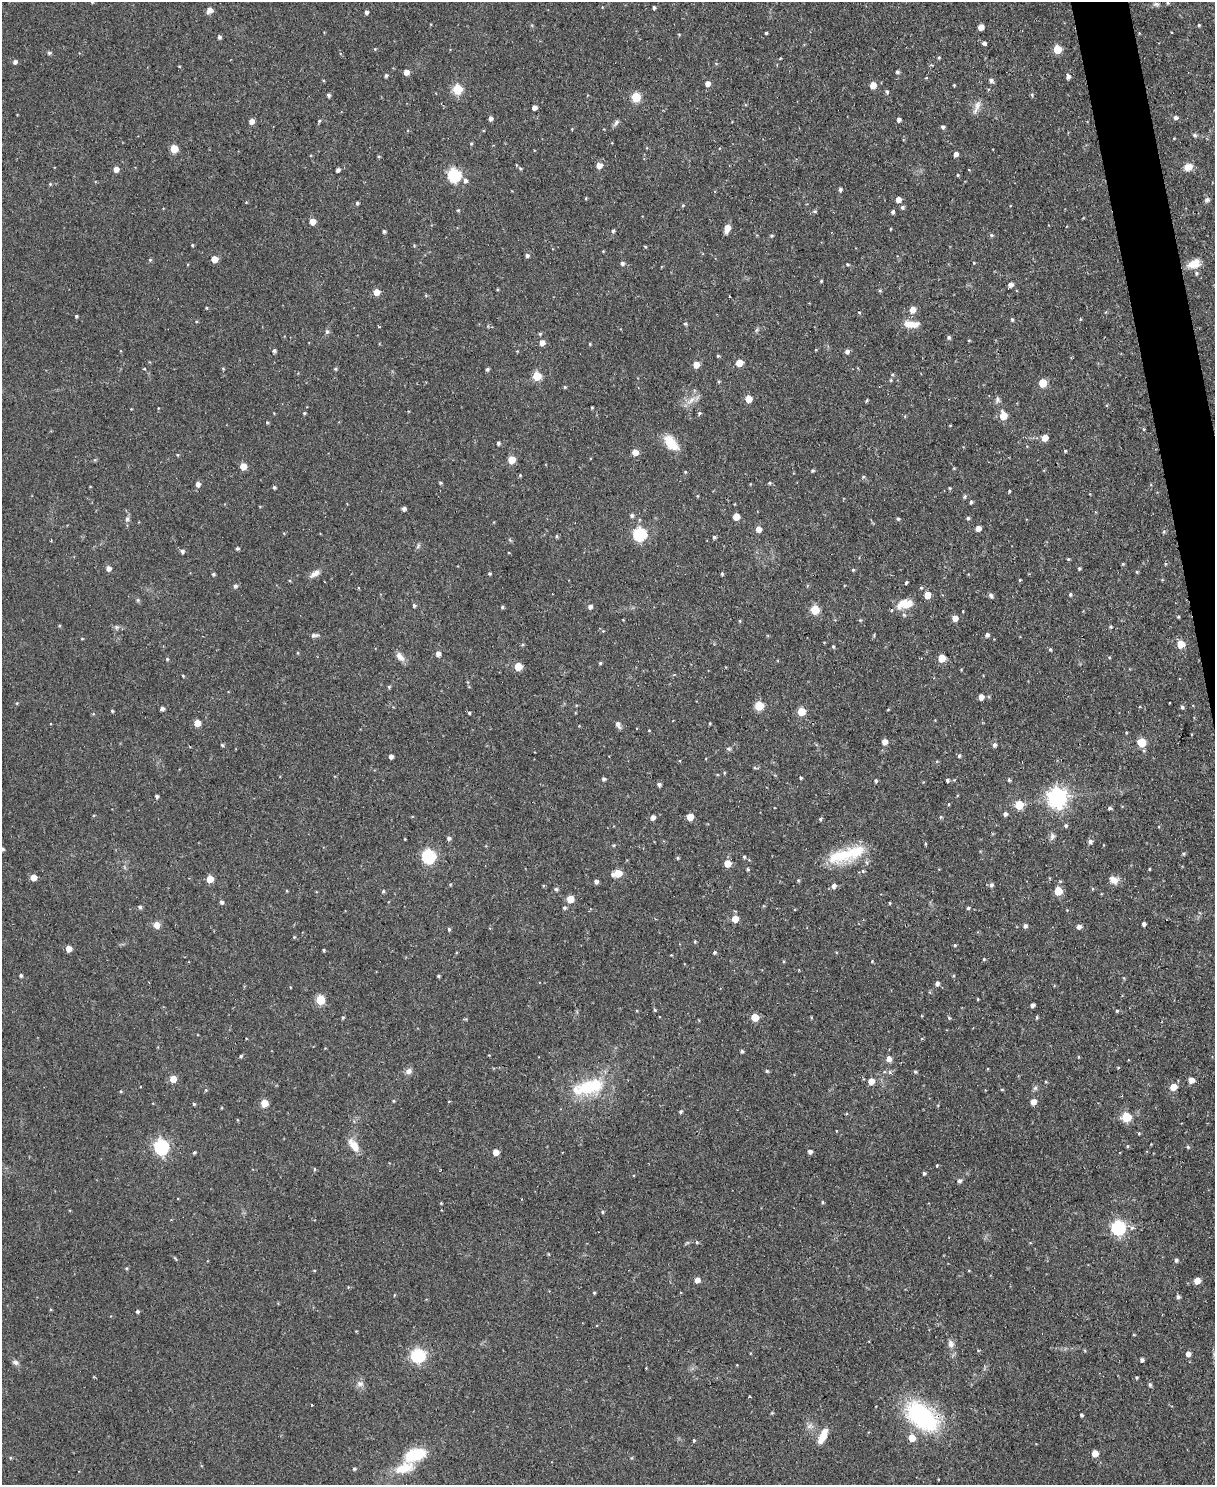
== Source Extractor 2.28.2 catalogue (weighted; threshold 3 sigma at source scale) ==
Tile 6 of 4 x 3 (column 2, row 2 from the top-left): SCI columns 1217-2429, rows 1621-3103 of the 4854 x 4838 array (HDU 1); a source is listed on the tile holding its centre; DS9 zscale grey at full resolution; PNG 1217 x 1487 px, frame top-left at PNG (2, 2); no overlay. Shown black and unused: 2% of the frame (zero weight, under 2 of 3 exposures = <1% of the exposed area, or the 3 px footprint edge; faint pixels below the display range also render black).
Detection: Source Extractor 2.28.2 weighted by HDU 2 'WHT'; one run over the whole footprint, this tile lists its part. Background 0.123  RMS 0.0083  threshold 0.0374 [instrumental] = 3 sigma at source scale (4.5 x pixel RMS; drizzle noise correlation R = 1.50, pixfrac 1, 0.05/0.05 arcsec/px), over >= 5 px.
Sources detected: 399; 4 inside a brighter listed object's ellipse — not listed separately; the other 395 listed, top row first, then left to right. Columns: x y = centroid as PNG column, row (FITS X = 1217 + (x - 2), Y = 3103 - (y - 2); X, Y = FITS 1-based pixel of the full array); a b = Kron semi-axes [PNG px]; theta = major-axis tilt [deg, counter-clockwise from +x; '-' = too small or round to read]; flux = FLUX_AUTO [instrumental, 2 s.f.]
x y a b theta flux
92 2 4 4 - 0.9
1168 3 5 4 - 1.1
1156 4 9 6 5 2.4
654 7 4 3 - 1.4
209 10 8 7 - 3.9
366 12 4 4 - 2.2
532 25 5 4 - 0.82
1199 25 4 4 - 1
981 27 5 4 - 7.6
766 33 3 3 - 1
679 35 4 4 - 0.75
219 37 5 4 - 1.9
984 44 4 4 - 3.2
375 49 4 4 - 0.77
1057 49 5 5 - 23
49 53 6 4 13 1.4
939 58 4 3 - 1
15 62 4 4 - 2.8
179 66 4 3 - 0.63
406 72 5 5 - 5.9
897 72 4 4 - 1.7
386 75 4 4 - 1.7
1068 77 6 5 - 2.5
991 80 6 5 - 2.3
707 84 5 5 - 4.5
873 85 5 5 - 9.9
954 85 3 3 - 0.73
457 89 6 5 - 47
887 92 5 4 - 1.5
328 95 4 4 - 1.8
1032 95 5 4 - 1.2
636 97 5 5 - 39
977 105 12 9 77 5.7
534 107 4 4 - 4
1176 117 6 5 - 2.7
490 118 6 5 - 2.3
899 120 4 4 - 2.7
252 121 5 5 - 5.7
319 121 4 4 - 1.1
616 123 10 5 56 2.4
943 127 4 4 - 1.9
1195 135 6 5 - 1.6
471 143 5 4 - 0.94
174 149 5 5 - 22
956 154 4 4 - 3.6
379 157 4 3 - 0.88
599 166 6 5 - 6.4
1188 167 10 8 19 7
520 168 5 4 - 1.1
116 169 5 4 - 6.1
338 170 4 4 - 2.5
454 175 6 6 - 120
958 175 4 3 - 0.79
465 180 6 5 - 2.6
50 184 4 3 - 0.82
840 189 4 4 - 2
586 198 3 3 - 0.75
898 199 5 5 - 5.7
1207 200 7 6 - 2.2
357 203 4 4 - 1.4
683 205 4 4 - 0.92
902 207 5 5 - 1.9
458 210 4 4 - 0.95
815 211 5 4 - 1.1
893 212 4 4 - 1.7
313 221 5 4 - 9.9
727 228 7 4 73 12
384 231 4 4 - 1.6
613 231 4 4 - 1.6
991 235 5 4 - 1.3
772 236 4 4 - 1.2
192 245 4 3 - 0.8
645 247 5 3 - 0.79
603 251 3 3 - 0.63
527 255 5 4 - 2.1
214 259 5 5 - 12
150 260 5 4 - 1.1
622 263 5 4 - 2.2
847 264 5 4 - 1.1
1194 264 16 9 19 10
1196 273 6 5 - 1.6
821 281 3 3 - 0.95
1011 285 5 5 - 3.5
880 291 6 4 -1 1
376 292 5 5 - 9.6
729 296 3 2 - 0.73
912 310 6 6 - 8
859 312 5 3 - 0.65
1106 312 5 3 - 0.76
76 316 3 3 - 1.2
1080 319 5 3 - 0.68
1012 320 4 3 - 1.3
196 322 4 3 - 0.78
685 324 5 4 - 1.2
911 324 20 8 -3 11
756 330 7 4 70 1.3
327 332 7 5 88 1.8
949 337 4 4 - 1.8
969 340 4 3 - 0.78
542 343 5 5 - 5.8
590 344 4 3 - 0.81
274 351 5 4 - 1.7
847 351 5 5 - 2.7
718 356 4 4 - 1.1
739 363 5 5 - 12
696 365 5 5 - 9.3
223 368 5 3 - 0.75
144 369 3 3 - 2.4
335 369 5 4 - 1.1
487 369 5 4 - 1.5
537 376 5 5 - 25
891 380 5 4 - 0.94
719 381 4 4 - 1
1043 383 5 5 - 22
565 387 4 4 - 1.1
748 399 5 5 - 14
691 400 17 6 39 6.3
997 400 9 7 68 2.3
867 401 4 3 - 1
592 407 3 2 - 0.86
304 413 4 3 - 0.97
699 413 5 4 - 1.2
905 416 5 3 - 0.67
1003 416 6 5 - 17
267 422 4 4 - 0.86
950 425 4 3 - 0.62
1143 429 5 3 - 0.83
1045 438 5 5 - 9
498 443 4 4 - 1.8
671 443 22 11 -49 15
1065 451 4 4 - 0.95
635 452 5 5 - 7.9
177 455 5 3 - 0.75
511 460 5 5 - 21
243 466 5 5 - 14
954 468 4 4 - 0.8
813 471 4 4 - 1.3
520 475 5 5 - 0.87
863 477 5 4 - 1
440 483 4 3 - 1
770 483 5 4 - 1.2
198 484 5 5 - 3.3
90 487 4 2 - 0.57
274 487 4 3 - 1.4
950 488 5 3 - 0.73
1009 491 4 3 - 0.91
697 496 4 3 - 0.69
965 496 6 5 - 1.3
971 502 4 3 - 1.5
404 509 4 4 - 2.5
632 515 5 5 - 2
736 517 5 5 - 12
968 518 5 4 - 1.5
127 519 8 6 89 2.3
898 519 4 4 - 1.3
978 528 5 4 - 5.6
758 529 5 5 - 6.4
1164 531 5 5 - 1.2
640 534 6 6 - 110
557 536 5 4 - 1.2
714 537 4 3 - 1.5
51 540 3 3 - 0.99
418 546 7 4 66 1.6
237 548 4 4 - 1.5
182 551 5 4 - 2.2
1068 559 4 3 - 0.94
1123 564 4 4 - 0.86
1165 564 5 3 - 0.85
108 568 5 5 - 4.5
1079 568 4 3 - 1.1
853 570 5 4 - 0.95
1137 572 4 3 - 1
315 573 14 7 32 5.1
489 573 4 4 - 1.2
213 574 4 4 - 1.4
722 574 4 3 - 1.1
1020 580 4 3 - 0.77
906 582 4 3 - 1.2
235 586 6 5 - 2.3
358 588 4 3 - 0.66
921 588 5 4 - 1
1070 594 4 4 - 1.4
927 595 5 5 - 12
991 595 6 5 - 2.3
138 600 5 5 - 1.2
905 604 21 12 13 13
414 605 5 4 - 1.4
502 607 5 4 - 1.1
590 607 5 4 - 2.8
815 610 5 5 - 33
963 611 3 2 - 0.55
1178 617 4 3 - 0.96
955 618 5 5 - 7
740 621 5 4 - 0.84
59 626 4 3 - 0.76
117 627 7 6 - 1.9
1111 627 4 4 - 1
603 631 4 4 - 1
314 635 10 5 3 2.4
987 635 5 4 - 2.3
82 639 4 3 - 0.74
1181 644 5 5 - 17
522 645 5 3 - 0.92
833 647 4 3 - 1
1050 649 5 4 - 1
297 653 5 3 - 0.84
438 654 5 5 - 4.5
400 657 14 8 -49 5.3
942 658 6 5 - 14
167 659 4 4 - 1
600 663 4 4 - 1.1
518 667 5 5 - 20
183 676 3 3 - 0.77
389 687 4 4 - 1.2
981 697 5 4 - 6
17 703 5 4 - 0.79
759 706 5 5 - 34
1182 707 5 4 - 1.7
162 709 4 4 - 2.5
888 709 5 3 - 0.64
112 711 4 3 - 1.1
801 712 5 5 - 22
469 713 4 4 - 1
93 714 5 3 - 0.81
197 723 5 5 - 11
710 723 3 2 - 0.89
618 725 9 5 -62 3.4
649 730 3 2 - 0.55
885 742 5 5 - 6.3
1142 742 5 5 - 29
222 745 4 4 - 1.2
994 745 5 5 - 2.5
729 749 6 5 - 1.6
959 756 5 4 - 1.4
391 757 4 4 - 3.1
724 773 5 3 - 0.67
801 778 4 3 - 1.1
604 779 4 4 - 1.8
947 780 4 4 - 1.7
1009 780 4 3 - 1.4
876 781 4 4 - 1.4
659 784 5 4 - 2.2
157 796 4 4 - 1.9
1057 798 7 7 - 440
949 804 4 3 - 0.76
1019 805 5 5 - 27
1109 808 4 4 - 1.7
1005 814 4 4 - 2.6
94 815 4 3 - 0.77
653 817 5 4 - 3.5
690 817 5 5 - 13
941 817 5 4 - 1
1066 825 5 5 - 1.3
1052 836 10 7 90 2.8
449 838 5 5 - 2.3
405 839 3 2 - 0.6
1090 841 6 5 - 2.4
925 844 5 3 - 1
614 845 5 4 - 0.98
3 849 4 4 - 1.6
1183 854 5 4 - 1.3
844 855 41 17 16 39
429 856 6 6 - 130
744 857 4 4 - 1.1
678 858 4 3 - 1.1
727 863 5 5 - 11
747 869 4 4 - 1.1
1149 869 3 3 - 0.82
863 871 5 4 - 1.2
618 873 7 5 14 19
33 877 5 5 - 9.5
210 879 5 5 - 15
798 880 4 4 - 0.93
1114 880 10 8 -41 6.8
596 881 4 4 - 2.7
450 885 4 4 - 0.89
991 885 6 5 - 2.4
543 886 4 3 - 0.81
834 886 6 6 - 3.1
556 889 5 5 - 1.6
1092 889 4 3 - 0.86
287 891 4 3 - 0.71
383 891 4 4 - 1.2
1058 891 5 5 - 21
570 899 5 5 - 17
221 902 5 4 - 2
890 903 4 3 - 0.73
140 907 4 4 - 1.9
564 908 5 4 - 1.5
968 908 4 4 - 1.4
1067 910 4 4 - 0.62
735 919 5 5 - 11
1144 924 4 4 - 2.4
157 925 6 6 - 7
1025 926 5 5 - 2.2
1079 927 5 4 - 3.6
449 929 5 4 - 1.3
294 937 4 3 - 0.82
695 942 4 4 - 0.89
955 945 4 4 - 1.1
69 949 5 4 - 8.8
324 950 3 3 - 1.1
714 952 4 4 - 1.3
836 952 4 3 - 0.62
671 955 3 3 - 0.61
984 959 4 4 - 0.96
872 961 4 4 - 0.73
21 976 4 4 - 1.5
438 976 3 3 - 1.3
953 976 4 3 - 0.85
937 984 5 5 - 3
290 987 3 2 - 0.57
978 999 3 2 - 0.7
320 1000 5 5 - 38
1032 1005 4 4 - 2.5
655 1010 4 4 - 0.94
1117 1011 4 4 - 1
343 1017 5 4 - 1
755 1017 5 5 - 17
811 1017 4 3 - 0.79
1037 1017 5 3 - 1.1
949 1018 4 4 - 1.2
742 1051 4 4 - 1.6
241 1056 4 4 - 1.1
1079 1057 4 3 - 0.78
889 1059 5 5 - 5.6
1118 1067 5 3 - 0.66
409 1071 8 7 - 3.8
767 1071 5 4 - 1.1
915 1072 5 4 - 1.1
890 1073 5 3 - 1.3
173 1079 5 5 - 13
1191 1080 5 5 - 6.1
871 1081 5 5 - 9.4
590 1086 42 19 14 46
1173 1087 5 5 - 13
1002 1089 5 3 - 0.81
206 1090 5 5 - 0.99
121 1091 4 4 - 0.86
393 1101 4 4 - 0.82
449 1101 4 2 - 0.56
1033 1101 5 5 - 6.9
264 1103 5 5 - 17
194 1104 4 4 - 0.94
681 1112 5 4 - 1.5
1126 1117 5 5 - 37
836 1131 4 2 - 0.53
1139 1133 4 3 - 0.78
354 1145 18 8 -54 9.6
1127 1146 5 3 - 0.86
161 1147 6 6 - 180
1188 1147 5 4 - 1.1
496 1152 5 5 - 9.5
810 1152 4 4 - 2.5
194 1153 4 3 - 1.3
937 1165 4 3 - 0.82
314 1169 5 3 - 0.84
924 1173 4 4 - 1.6
959 1181 5 5 - 1.8
823 1202 4 3 - 1
441 1203 4 3 - 0.74
602 1212 4 3 - 1.3
1118 1228 6 6 - 160
697 1242 5 4 - 1.1
687 1243 6 4 19 1.2
548 1254 5 3 - 0.7
175 1259 9 3 -50 0.97
1176 1260 5 5 - 1.8
969 1271 4 3 - 0.67
697 1280 5 4 - 5.9
1197 1281 5 5 - 9.4
594 1293 4 3 - 1
394 1295 4 3 - 0.64
1178 1297 5 4 - 2
137 1311 4 4 - 1.4
951 1344 10 7 -78 4.2
1188 1354 5 5 - 5.1
418 1356 6 6 - 110
1142 1360 4 4 - 2.4
16 1362 9 6 -22 2.6
646 1368 2 2 - 0.44
1137 1377 4 3 - 0.98
360 1384 9 8 - 3.5
1150 1384 5 4 - 1.6
311 1405 3 3 - 2
1081 1415 4 3 - 1.6
922 1417 32 19 -39 120
809 1426 8 6 45 2.9
823 1436 19 7 64 12
912 1438 5 5 - 15
694 1440 3 3 - 1.6
1095 1453 5 5 - 11
415 1455 23 13 18 33
10 1458 5 3 - 0.86
354 1469 5 4 - 1.3
Overlapping masked pixels (flux is a lower limit): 1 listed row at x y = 922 1417
Isophote crosses this tile's border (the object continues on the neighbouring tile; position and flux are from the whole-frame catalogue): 2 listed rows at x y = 92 2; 3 849